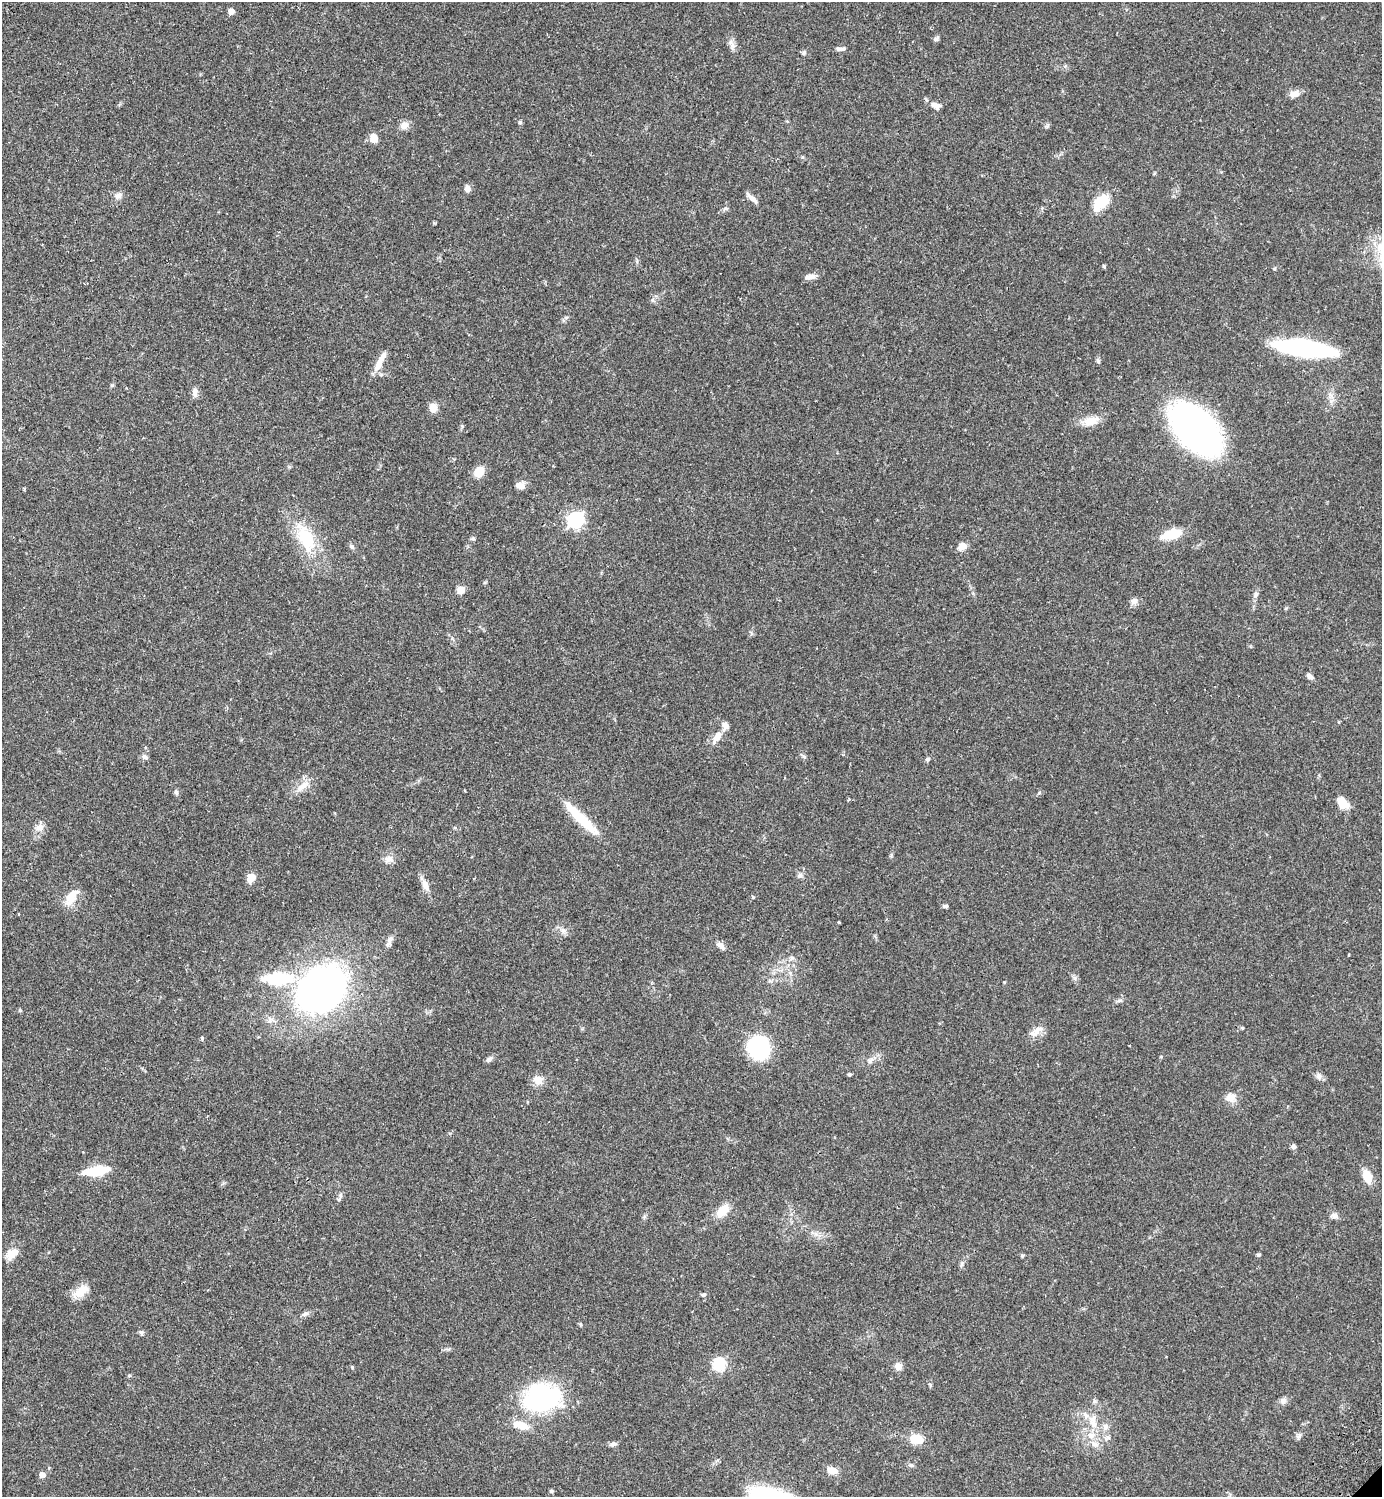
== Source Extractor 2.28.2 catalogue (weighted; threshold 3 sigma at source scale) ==
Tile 11 of 4 x 4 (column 3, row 3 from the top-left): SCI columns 3107-4486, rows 1540-3034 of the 6072 x 6072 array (HDU 1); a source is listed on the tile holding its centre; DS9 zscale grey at full resolution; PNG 1384 x 1499 px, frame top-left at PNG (2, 2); no overlay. Shown black and unused: <1% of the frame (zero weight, under 2 of 3 exposures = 3% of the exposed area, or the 3 px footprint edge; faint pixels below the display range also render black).
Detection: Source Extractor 2.28.2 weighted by HDU 2 'WHT'; one run over the whole footprint, this tile lists its part. Background 0.0707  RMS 0.0052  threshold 0.0235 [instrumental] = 3 sigma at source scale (4.5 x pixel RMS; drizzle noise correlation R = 1.50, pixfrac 1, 0.05/0.05 arcsec/px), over >= 5 px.
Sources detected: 111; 2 inside a brighter object's white glare — not listed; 3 inside a brighter listed object's ellipse — not listed separately; the other 106 listed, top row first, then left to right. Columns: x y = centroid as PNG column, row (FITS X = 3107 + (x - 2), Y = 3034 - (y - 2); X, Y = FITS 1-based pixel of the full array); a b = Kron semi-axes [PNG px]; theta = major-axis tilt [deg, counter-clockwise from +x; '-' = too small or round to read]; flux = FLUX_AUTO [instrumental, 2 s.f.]
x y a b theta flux
231 11 5 4 - 4.6
936 39 8 6 36 1.1
731 42 8 6 -61 1.9
840 49 13 5 -1 1.9
804 53 6 5 - 0.93
1294 94 13 8 9 3.4
935 105 13 8 -22 2.9
520 122 5 5 - 0.69
404 125 10 9 - 3.5
1047 126 7 4 44 0.84
374 138 10 9 - 4.1
467 189 8 7 - 2.2
118 196 12 8 17 2.3
752 198 20 5 -44 2.7
1101 202 16 9 44 18
725 208 8 5 2 1.1
1104 266 5 4 - 0.63
810 277 14 7 12 3.1
1304 348 46 11 -7 110
1098 361 6 5 - 0.96
379 363 26 8 64 5.9
195 392 12 7 89 2.3
433 407 9 8 - 4.5
1091 421 22 11 11 6.8
1196 429 40 24 -47 280
479 472 10 8 60 7.9
520 485 10 8 -10 3.2
24 489 4 3 - 0.58
575 520 7 7 - 140
1172 534 23 10 15 12
306 538 42 19 -67 25
473 539 6 5 - 0.81
351 546 8 6 -46 1.2
962 546 9 7 28 4.3
461 590 5 5 - 14
1256 594 9 6 53 1.4
1134 601 8 8 - 2.6
1310 676 9 6 -34 1.8
717 737 17 8 57 5
145 757 8 6 -12 1.7
928 759 6 5 - 1
303 786 22 8 39 5.5
465 790 3 3 - 0.88
176 792 7 5 -76 1
1343 803 17 10 -47 5.7
581 818 57 10 -45 18
40 827 12 9 36 3.3
389 859 13 10 16 3.2
800 875 8 7 - 1.5
251 878 9 7 62 5.3
425 885 17 8 -66 3.8
71 897 22 11 56 8.5
945 906 7 4 -6 1
19 914 3 2 - 0.36
839 923 3 3 - 1
563 930 8 6 -69 1.8
389 941 17 7 69 2.3
721 946 13 7 -38 2.3
791 958 7 4 71 0.94
278 978 27 11 2 33
1004 982 5 3 - 0.41
322 988 35 26 43 310
1119 1000 8 4 9 1.1
1242 1028 4 4 - 0.62
1035 1033 22 9 31 4.4
202 1038 4 3 - 0.97
758 1048 14 13 - 74
489 1059 10 6 39 1.5
871 1060 10 3 45 1.4
849 1074 4 4 - 0.9
1319 1076 9 7 84 1.8
538 1080 15 11 -27 4.2
1231 1097 14 11 16 4.3
1294 1147 7 6 - 1.2
98 1171 25 11 16 13
1367 1177 17 10 -66 6.8
723 1211 14 9 45 8.8
1334 1215 11 7 -1 1.9
12 1254 17 10 35 5.8
1022 1255 6 4 -19 0.63
1259 1255 5 4 - 0.81
962 1264 8 4 82 1.1
81 1291 24 11 33 6.8
703 1295 7 5 20 0.95
305 1314 10 5 19 1.5
580 1324 6 4 -89 0.56
141 1332 7 6 - 0.98
719 1364 6 6 - 46
898 1366 7 6 - 4.3
352 1367 5 4 - 0.58
129 1375 6 4 1 0.6
930 1385 5 4 - 0.69
540 1398 35 24 -1 88
1283 1400 9 7 41 1.9
1094 1401 6 5 - 0.93
1093 1424 15 9 -81 5.4
521 1425 20 9 -15 8
1105 1426 9 8 - 2.3
1298 1436 9 6 41 1.3
916 1439 15 10 -6 8.2
613 1444 8 6 14 1.7
1095 1444 12 8 -34 3.2
911 1465 8 5 -1 1.1
832 1470 11 7 -15 5
42 1475 5 5 - 4
551 1491 5 4 - 0.78
Unlisted compact peaks at least as high as the median listed source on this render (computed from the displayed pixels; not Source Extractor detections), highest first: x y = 803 756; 1039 793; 1274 269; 434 223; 462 426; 112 385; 1075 978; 802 157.